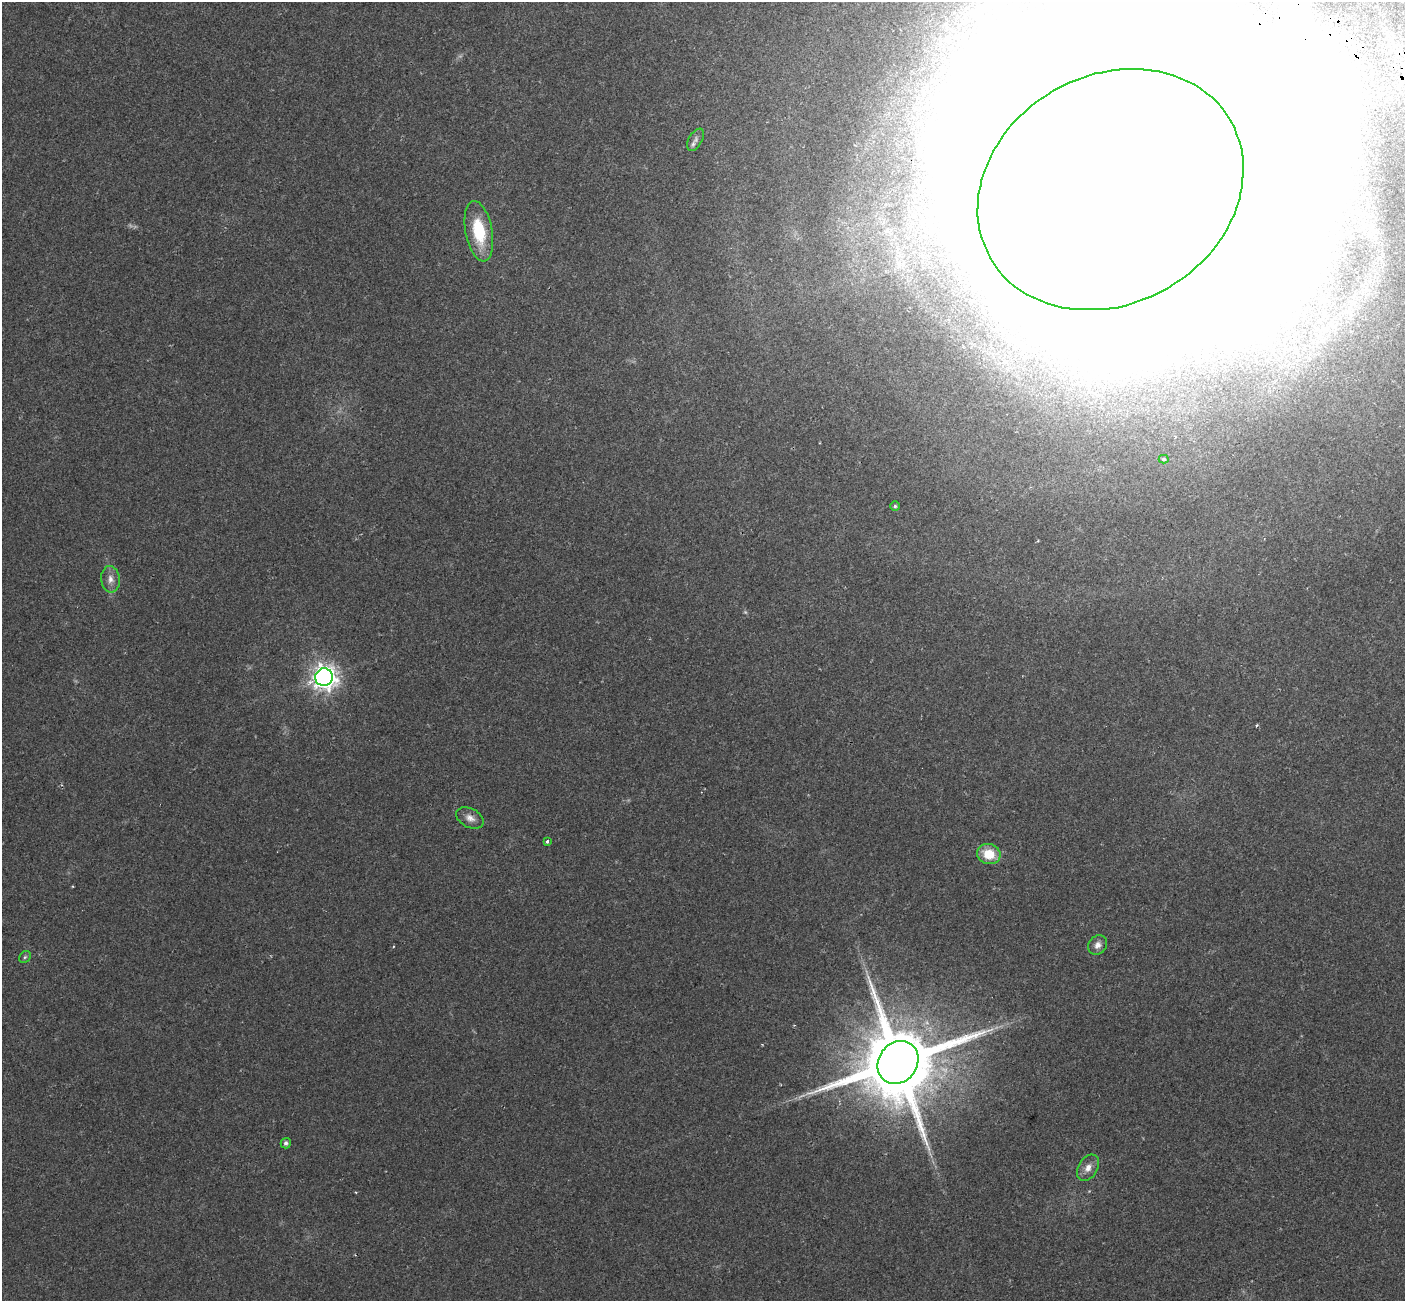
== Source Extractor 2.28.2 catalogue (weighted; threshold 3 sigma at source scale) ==
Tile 10 of 4 x 4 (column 2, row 3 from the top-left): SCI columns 1863-3265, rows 1973-3271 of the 6198 x 6388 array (HDU 1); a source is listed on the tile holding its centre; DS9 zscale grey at full resolution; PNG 1407 x 1303 px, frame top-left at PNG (2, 2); each listed source drawn as its Kron ellipse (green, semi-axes under 4 px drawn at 4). Shown black and unused: <1% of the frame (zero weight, under 2 of 3 exposures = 8% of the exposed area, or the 3 px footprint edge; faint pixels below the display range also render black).
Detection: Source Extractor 2.28.2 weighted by HDU 2 'WHT'; one run over the whole footprint, this tile lists its part. Background 0.0576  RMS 0.0048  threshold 0.0215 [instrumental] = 3 sigma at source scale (4.5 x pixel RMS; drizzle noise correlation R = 1.50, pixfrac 1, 0.0396/0.0396 arcsec/px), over >= 5 px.
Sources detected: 19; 2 too faint to see at this stretch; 1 inside a brighter object's white glare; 1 cosmic-ray / hot-pixel residue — neither listed nor drawn; the other 15 listed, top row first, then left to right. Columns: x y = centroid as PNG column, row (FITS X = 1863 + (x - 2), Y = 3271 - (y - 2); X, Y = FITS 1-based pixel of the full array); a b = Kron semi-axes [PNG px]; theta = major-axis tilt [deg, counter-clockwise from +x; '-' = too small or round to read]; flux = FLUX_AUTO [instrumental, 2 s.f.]
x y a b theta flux
695 140 12 6 61 1.8
1111 190 138 114 30 80000
479 231 30 13 -79 20
1164 459 5 4 - 0.6
895 506 5 5 - 0.77
110 579 13 9 -85 3.1
324 677 9 8 - 380
470 818 14 9 -26 3.1
547 841 3 3 - 1.4
989 854 12 10 -20 10
1098 945 10 8 46 2.6
25 957 6 5 - 0.79
898 1062 22 19 53 6600
286 1143 5 5 - 1.3
1088 1168 14 9 58 3.4
Overlapping masked pixels (flux is a lower limit): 2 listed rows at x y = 1111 190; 898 1062
Isophote crosses this tile's border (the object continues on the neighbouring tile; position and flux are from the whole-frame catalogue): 1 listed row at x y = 1111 190